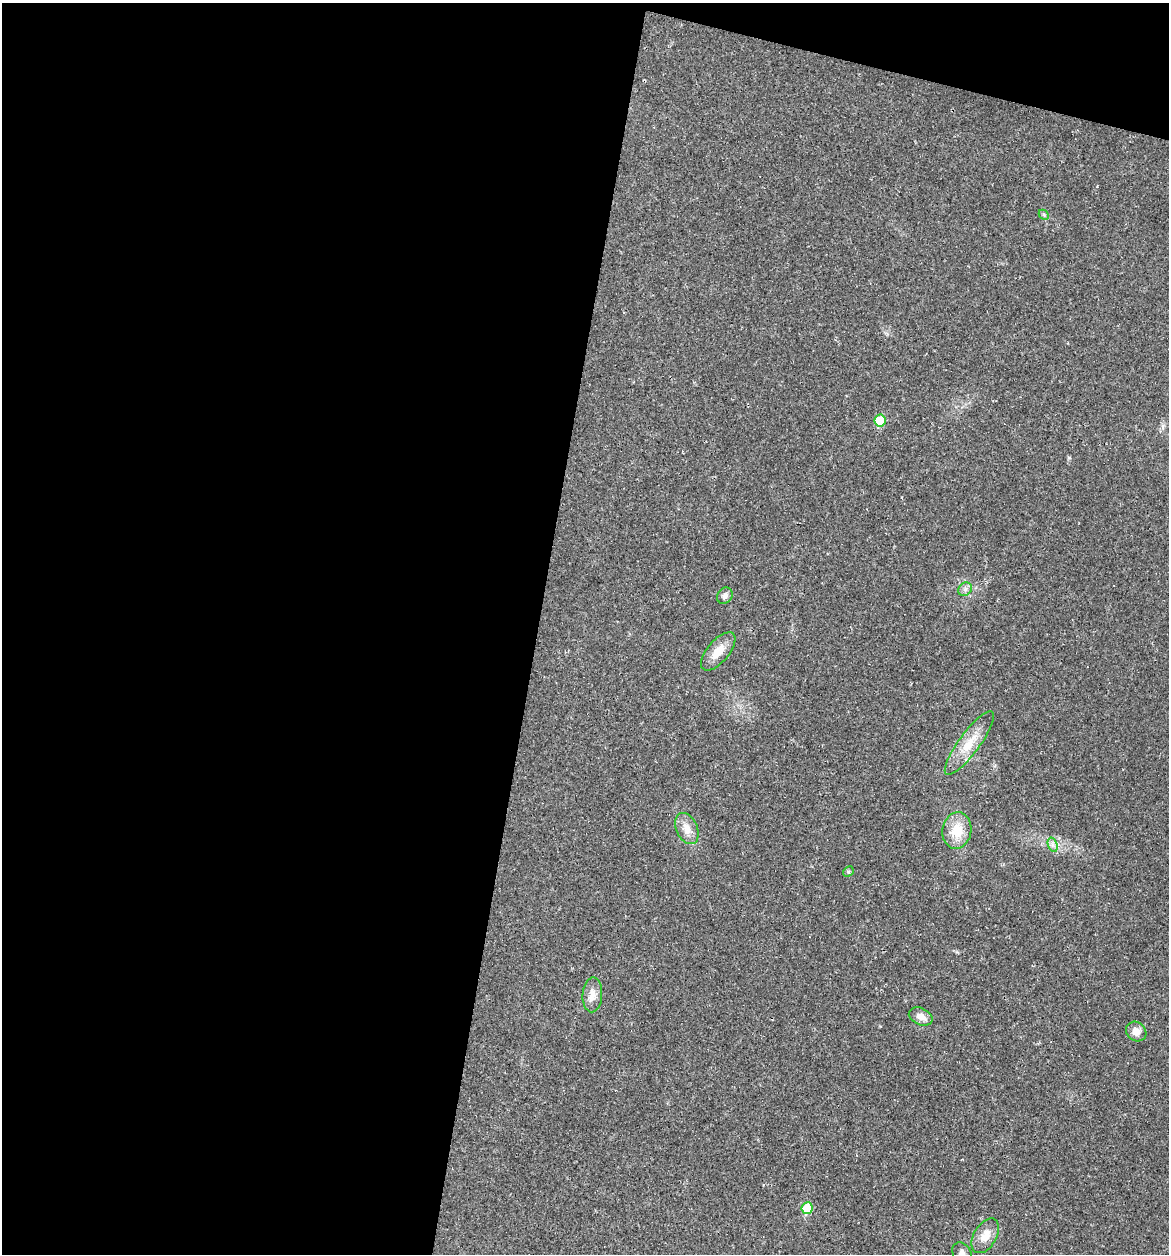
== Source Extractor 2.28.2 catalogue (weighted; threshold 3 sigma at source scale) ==
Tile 1 of 4 x 4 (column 1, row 1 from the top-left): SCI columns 277-1443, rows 3827-5078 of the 5079 x 5086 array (HDU 1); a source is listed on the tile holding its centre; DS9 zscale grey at full resolution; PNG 1171 x 1256 px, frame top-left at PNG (2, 3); each listed source drawn as its Kron ellipse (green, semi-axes under 4 px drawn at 4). Shown black and unused: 49% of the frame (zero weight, under 2 of 3 exposures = <1% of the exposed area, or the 3 px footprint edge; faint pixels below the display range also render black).
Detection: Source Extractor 2.28.2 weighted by HDU 2 'WHT'; one run over the whole footprint, this tile lists its part. Background 0.0227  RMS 0.0044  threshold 0.0197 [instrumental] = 3 sigma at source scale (4.5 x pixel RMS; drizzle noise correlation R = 1.50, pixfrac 1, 0.05/0.05 arcsec/px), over >= 5 px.
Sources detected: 19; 3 cosmic-ray / hot-pixel residue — neither listed nor drawn; the other 16 listed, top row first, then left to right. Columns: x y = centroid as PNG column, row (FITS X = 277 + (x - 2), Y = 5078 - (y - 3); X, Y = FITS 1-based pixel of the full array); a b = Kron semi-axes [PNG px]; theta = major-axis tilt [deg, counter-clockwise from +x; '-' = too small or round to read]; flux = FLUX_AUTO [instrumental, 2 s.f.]
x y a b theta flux
1044 215 6 4 -45 0.69
880 421 6 5 - 14
965 589 7 6 - 1.5
725 596 9 7 55 1.6
718 651 23 11 50 6.6
969 743 39 10 54 9.6
687 829 16 10 -65 4.6
957 831 18 14 81 9.2
1053 845 7 4 -72 1.3
848 872 6 4 46 0.65
592 995 17 10 87 4
921 1016 12 8 -24 3.5
1136 1032 11 9 -37 3.5
807 1208 6 5 - 14
985 1236 19 11 59 5.3
962 1254 12 9 -60 2.4
Isophote crosses this tile's border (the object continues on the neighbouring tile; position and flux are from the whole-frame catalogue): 1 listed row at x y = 962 1254
Unlisted compact peaks at least as high as the median listed source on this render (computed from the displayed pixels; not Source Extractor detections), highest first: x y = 1069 458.